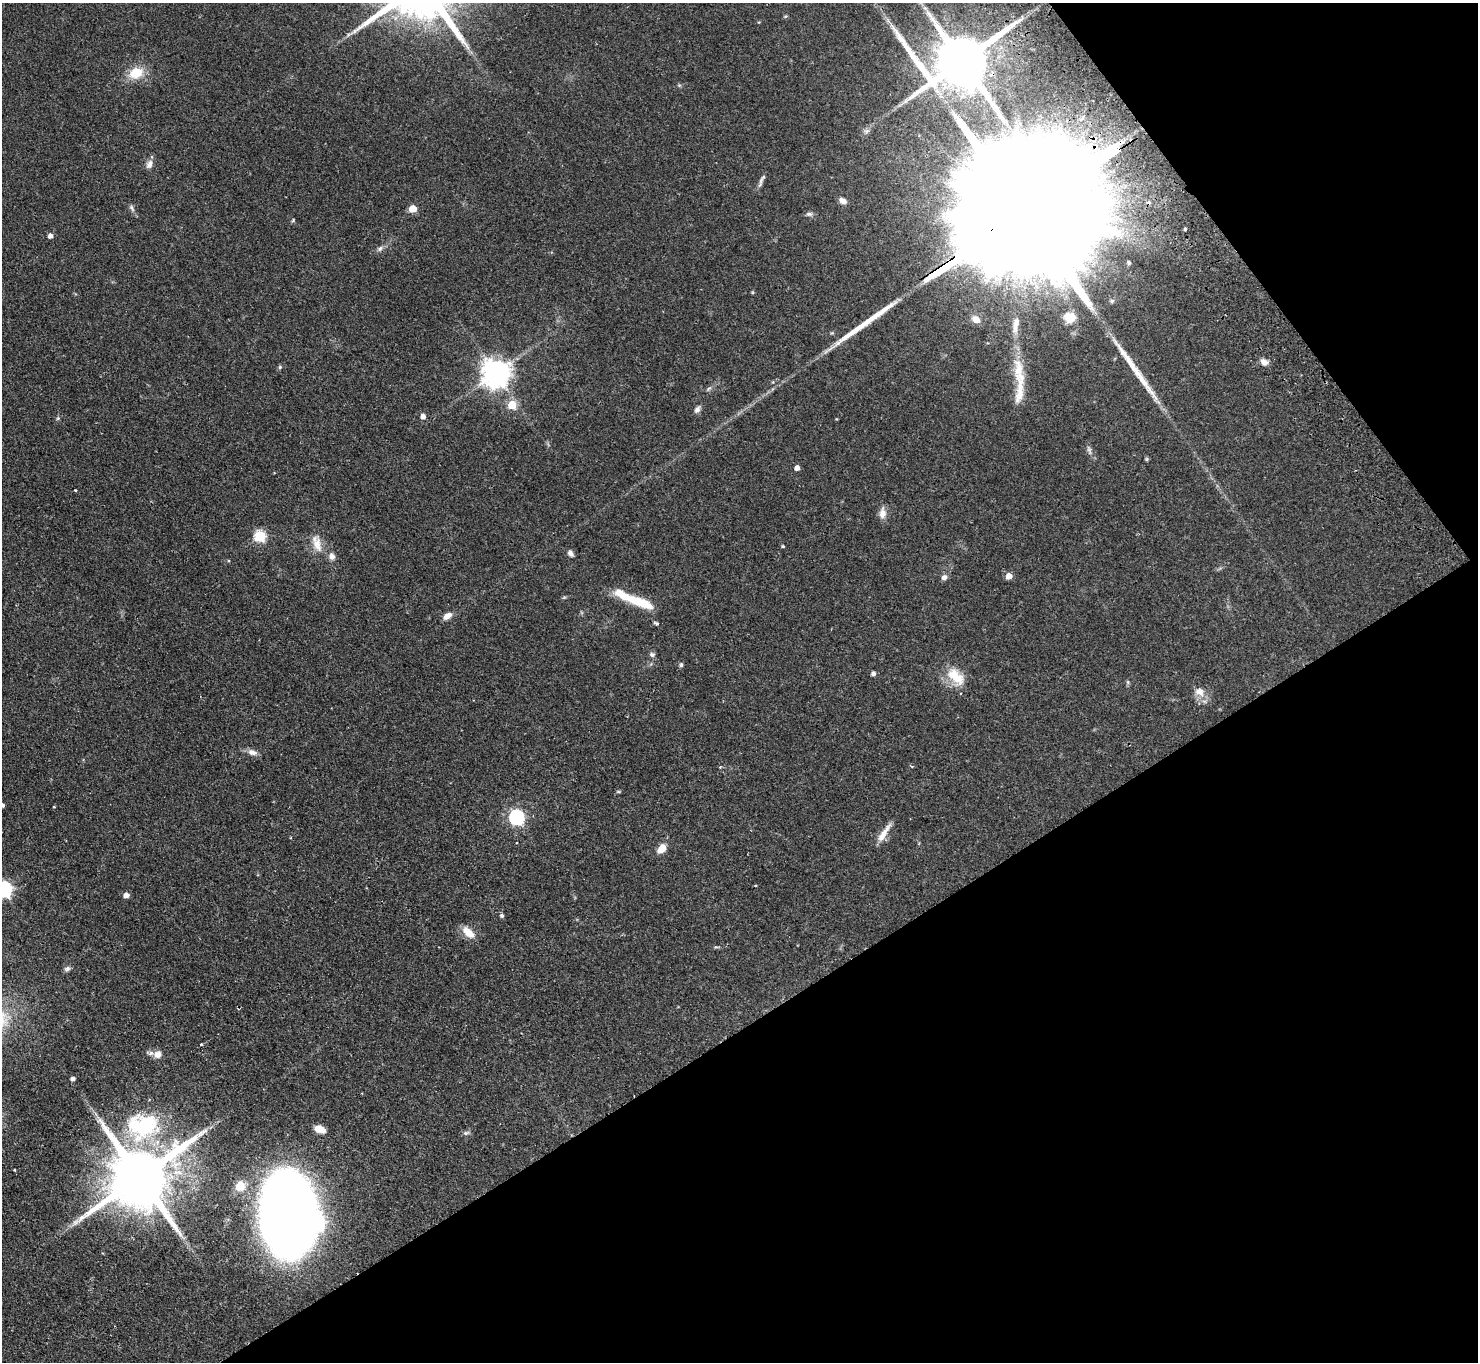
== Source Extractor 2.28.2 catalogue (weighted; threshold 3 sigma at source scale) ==
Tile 12 of 4 x 4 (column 4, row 3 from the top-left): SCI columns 4477-5952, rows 1696-3055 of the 6001 x 5970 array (HDU 1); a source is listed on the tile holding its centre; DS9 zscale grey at full resolution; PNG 1480 x 1364 px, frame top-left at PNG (2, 3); no overlay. Shown black and unused: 31% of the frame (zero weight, under 2 of 3 exposures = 3% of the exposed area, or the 3 px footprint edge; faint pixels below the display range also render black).
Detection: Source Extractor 2.28.2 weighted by HDU 2 'WHT'; one run over the whole footprint, this tile lists its part. Background 0.0556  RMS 0.0048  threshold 0.0216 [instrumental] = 3 sigma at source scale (4.5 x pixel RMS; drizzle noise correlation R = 1.50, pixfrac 1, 0.05/0.05 arcsec/px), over >= 5 px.
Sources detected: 83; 1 too faint to see at this stretch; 1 inside a brighter object's white glare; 2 cosmic-ray / hot-pixel residue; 3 long thin detections or spike segments (spike, bleed or trail) — not listed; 5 inside a brighter listed object's ellipse — not listed separately; the other 71 listed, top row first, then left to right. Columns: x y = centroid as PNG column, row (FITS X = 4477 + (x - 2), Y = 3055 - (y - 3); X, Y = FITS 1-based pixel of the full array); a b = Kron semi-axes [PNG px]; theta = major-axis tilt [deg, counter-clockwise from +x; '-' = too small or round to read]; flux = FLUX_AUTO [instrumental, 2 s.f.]
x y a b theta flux
925 8 7 4 -19 0.94
962 61 18 15 11 3800
136 73 19 14 19 10
149 164 12 8 69 2.3
762 179 17 5 60 1.8
843 201 9 6 -30 2.6
132 208 11 4 -59 1.3
413 209 5 5 - 9.5
1026 210 122 25 33 74000
809 214 9 6 -9 1.3
293 220 5 4 - 0.49
1185 229 4 3 - 2
50 236 5 5 - 2.1
380 249 8 6 49 1.3
1129 263 5 5 - 1
1112 301 6 5 - 0.83
1070 318 14 12 -19 5.8
976 319 10 7 -41 3.4
1264 362 10 7 -32 2.4
280 367 5 5 - 0.69
496 373 9 9 - 640
1020 388 58 11 85 13
512 405 5 5 - 14
697 409 10 6 57 1.7
423 416 5 5 - 2.9
58 418 6 4 71 0.63
1147 459 6 4 -90 0.58
797 468 5 4 - 2.5
75 490 3 3 - 0.9
882 513 15 8 86 3.4
260 536 6 6 - 38
317 543 24 10 -72 6.5
783 546 4 3 - 0.56
570 553 8 6 -54 1.8
332 556 8 7 - 2.4
1009 576 5 5 - 4.6
944 577 7 6 - 1.8
634 600 46 8 -22 18
447 616 11 6 31 3.2
656 623 7 5 -26 0.83
652 655 8 6 -3 1.1
681 665 6 5 - 0.85
873 673 5 5 - 1.4
955 676 28 15 -44 11
1128 682 7 4 -89 0.67
1200 692 14 11 -39 4.5
252 752 12 7 -17 2.8
720 767 5 4 - 0.51
3 805 4 4 - 1.3
54 807 3 3 - 0.46
517 817 6 6 - 98
884 833 28 7 57 5.2
291 838 3 3 - 0.41
517 843 3 3 - 1
662 849 11 7 51 5.2
755 886 3 2 - 0.71
4 889 7 7 - 120
126 895 5 5 - 3.2
502 916 5 5 - 1
468 932 18 9 -41 5.7
67 969 8 6 13 1.3
202 1044 3 3 - 0.99
158 1054 9 9 - 3.1
73 1079 5 4 - 1.6
144 1129 52 29 22 41
320 1129 12 7 -23 4.4
466 1133 9 5 14 1.2
15 1170 3 3 - 0.48
140 1177 20 15 33 4900
240 1186 12 11 - 5.9
288 1213 58 35 -85 720
Overlapping masked pixels (flux is a lower limit): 2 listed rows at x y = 962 61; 1026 210
Isophote crosses this tile's border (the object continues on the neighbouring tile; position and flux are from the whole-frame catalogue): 3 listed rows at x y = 1026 210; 3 805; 4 889